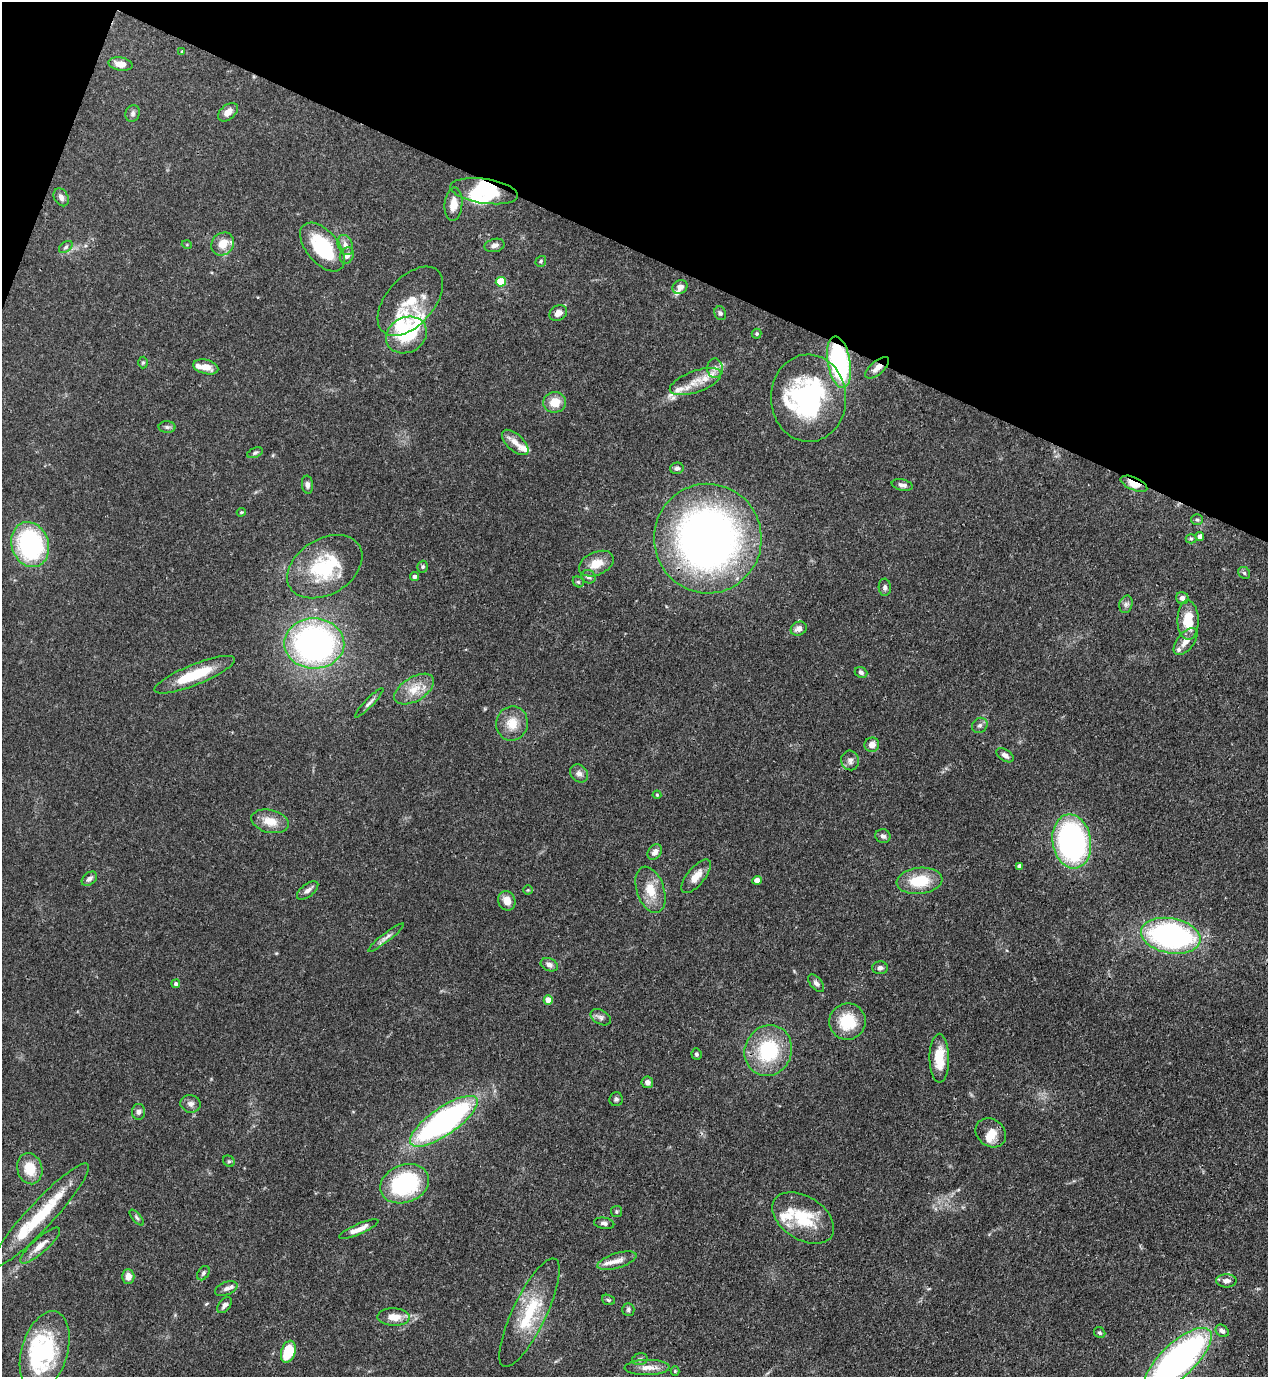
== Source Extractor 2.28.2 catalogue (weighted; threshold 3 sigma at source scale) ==
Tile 2 of 4 x 4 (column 2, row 1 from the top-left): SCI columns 1619-2884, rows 4165-5539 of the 5638 x 5579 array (HDU 1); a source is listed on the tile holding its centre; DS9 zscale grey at full resolution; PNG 1270 x 1379 px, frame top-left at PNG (2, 2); each listed source drawn as its Kron ellipse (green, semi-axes under 4 px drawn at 4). Shown black and unused: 19% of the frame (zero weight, under 3 of 4 exposures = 7% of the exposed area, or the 3 px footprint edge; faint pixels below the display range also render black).
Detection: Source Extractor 2.28.2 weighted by HDU 2 'WHT'; one run over the whole footprint, this tile lists its part. Background 0.0662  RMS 0.0035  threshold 0.0158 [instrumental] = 3 sigma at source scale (4.5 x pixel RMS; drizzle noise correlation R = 1.50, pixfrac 1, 0.05/0.05 arcsec/px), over >= 5 px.
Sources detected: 145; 7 inside a brighter object's white glare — neither listed nor drawn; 11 inside a brighter listed object's ellipse — not listed separately; the other 127 listed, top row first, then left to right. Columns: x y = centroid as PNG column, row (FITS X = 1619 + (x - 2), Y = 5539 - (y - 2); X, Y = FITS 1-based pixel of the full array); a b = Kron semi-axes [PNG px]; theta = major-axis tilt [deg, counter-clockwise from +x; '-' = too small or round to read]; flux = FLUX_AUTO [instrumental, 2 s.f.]
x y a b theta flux
182 51 4 3 - 0.41
120 64 12 6 -10 3.8
228 112 11 7 40 2.6
133 113 8 7 - 1
484 191 34 12 -8 16
61 197 9 7 -61 1.4
453 204 17 9 84 3.9
223 244 12 10 47 4.9
187 245 5 3 - 0.31
345 245 10 7 -69 2
495 245 10 6 14 1.3
66 247 8 5 37 0.72
322 247 29 16 -50 22
347 256 8 6 63 1.5
541 261 5 5 - 0.54
501 282 5 5 - 11
680 287 8 6 35 1.7
410 301 41 24 49 11
558 313 9 7 29 2.4
720 313 7 5 -70 0.81
757 334 5 5 - 0.55
406 335 21 17 27 18
143 362 6 5 - 0.51
839 362 26 11 -80 54
206 367 13 7 -15 3.1
715 368 10 7 -88 1.7
877 368 14 6 41 2.4
696 382 27 10 20 6
808 398 43 37 -88 56
555 402 11 10 - 5.4
167 427 8 6 -1 0.9
515 442 16 8 -42 3
255 453 8 5 21 0.71
677 468 7 5 14 0.95
1134 484 14 6 -23 6
307 485 9 5 -83 1.2
902 485 10 5 -12 1.5
241 512 4 4 - 0.39
1197 520 6 5 - 0.62
1200 536 4 4 - 1.2
708 539 55 53 -84 180
1191 539 5 5 - 0.5
30 545 23 18 -71 45
596 564 18 11 24 5.7
325 567 40 27 31 23
423 567 6 5 - 0.63
1244 573 6 5 - 0.57
414 577 4 4 - 0.99
589 577 7 6 - 0.92
578 582 6 5 - 0.56
885 587 9 6 -86 0.97
1182 598 6 6 - 1.5
1126 604 9 6 75 1.1
1188 620 20 10 -89 8.4
799 629 8 6 27 2
1185 641 16 8 52 2.9
314 643 30 25 -2 120
861 672 6 5 - 1
195 675 43 10 22 13
414 689 22 12 31 5.8
369 703 20 4 46 1.3
512 723 17 15 78 6
980 725 8 7 - 0.98
872 745 7 7 - 2.6
1005 755 10 5 -33 1.5
850 760 10 9 - 1.5
579 773 10 8 -47 1.6
657 795 4 4 - 0.34
270 821 19 11 -13 5.3
883 836 7 7 - 1.1
1072 841 27 19 -81 81
655 852 8 6 53 1.6
1019 866 4 4 - 1.2
696 876 20 8 51 3.8
89 879 8 6 40 1.3
757 880 4 4 - 3.1
919 881 23 13 6 12
308 890 13 6 38 1.6
528 890 4 4 - 0.37
651 890 24 13 -71 7
507 901 10 8 -67 3.4
1171 936 30 17 -10 78
386 938 22 4 38 1.7
549 965 9 6 -23 1.3
880 968 8 6 1 1.3
816 983 10 5 -51 1.1
176 984 4 4 - 0.88
548 1000 4 4 - 4.2
601 1017 11 7 -28 1.3
847 1022 18 18 - 12
768 1051 26 23 65 25
696 1054 6 5 - 0.63
939 1058 24 10 -89 7.6
647 1082 6 5 - 1.8
616 1099 7 6 - 0.82
191 1104 10 9 - 1.5
138 1112 8 6 89 1.1
444 1121 40 14 34 100
991 1133 16 13 -37 4.3
229 1161 6 5 - 0.58
30 1169 16 12 -74 7.3
405 1184 25 19 21 36
616 1212 5 5 - 0.53
41 1215 69 13 47 17
137 1218 10 4 -50 0.68
803 1218 34 21 -33 15
604 1223 10 5 -10 1
359 1229 21 5 23 3.2
40 1246 26 7 41 3.7
617 1261 20 7 17 3.4
203 1273 8 5 54 0.72
128 1276 7 6 - 2.8
1226 1281 10 6 0 1.8
226 1289 12 6 22 1.4
608 1300 7 5 -21 0.59
224 1305 9 5 51 1.3
628 1310 6 6 - 0.84
529 1313 60 17 64 18
394 1317 16 9 -1 4.5
1222 1331 7 5 -38 1.4
1100 1333 6 5 - 0.57
45 1351 41 23 74 42
288 1352 11 7 73 16
640 1359 8 5 15 0.82
1178 1360 43 17 43 120
647 1367 22 7 1 3.3
675 1371 4 4 - 0.36
Overlapping masked pixels (flux is a lower limit): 6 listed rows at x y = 484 191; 839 362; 877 368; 1134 484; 708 539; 41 1215
Isophote crosses this tile's border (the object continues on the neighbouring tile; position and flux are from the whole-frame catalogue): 1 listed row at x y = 1178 1360